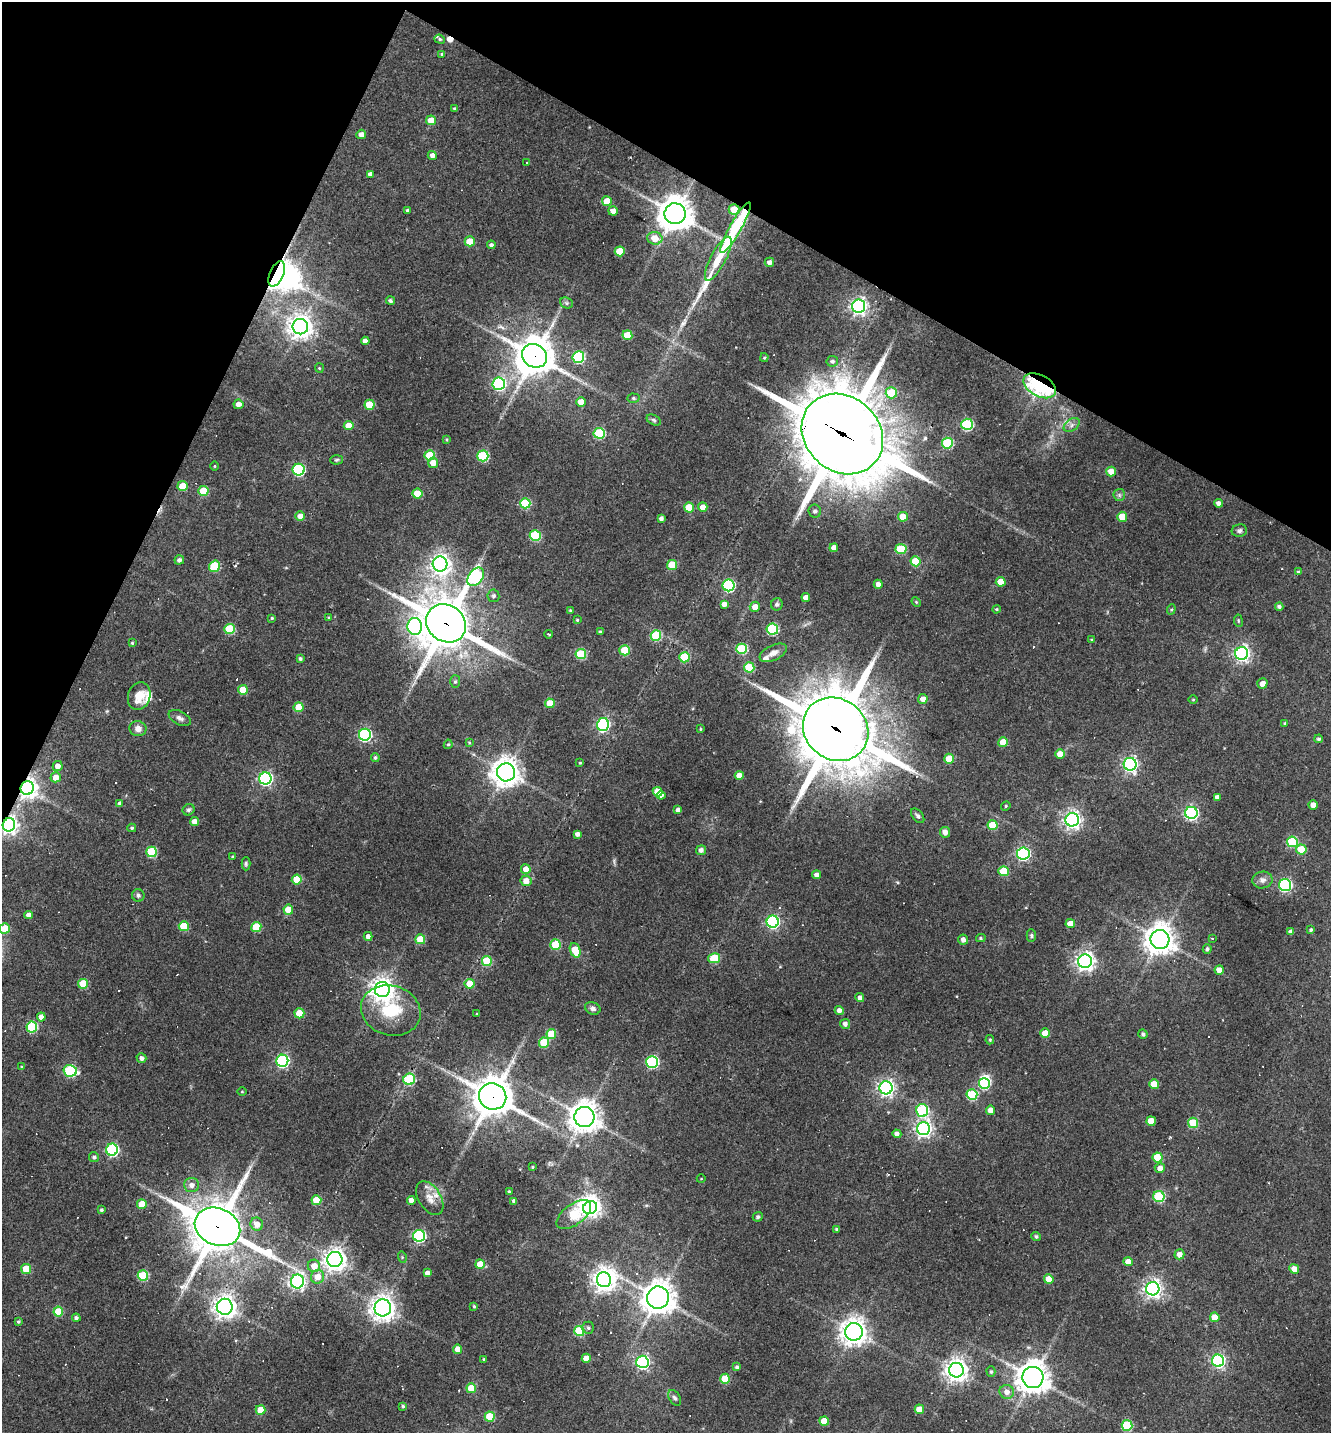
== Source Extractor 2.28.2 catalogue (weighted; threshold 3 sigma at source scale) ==
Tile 2 of 4 x 4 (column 2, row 1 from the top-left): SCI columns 1607-2935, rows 4293-5723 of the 5733 x 5723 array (HDU 1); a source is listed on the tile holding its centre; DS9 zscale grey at full resolution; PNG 1333 x 1435 px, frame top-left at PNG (2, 2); each listed source drawn as its Kron ellipse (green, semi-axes under 4 px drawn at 4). Shown black and unused: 22% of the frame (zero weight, under 3 of 4 exposures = <1% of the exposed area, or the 3 px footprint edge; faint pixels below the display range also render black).
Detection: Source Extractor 2.28.2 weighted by HDU 2 'WHT'; one run over the whole footprint, this tile lists its part. Background 0.0711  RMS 0.0055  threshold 0.0249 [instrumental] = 3 sigma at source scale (4.5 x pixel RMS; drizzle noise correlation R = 1.50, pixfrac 1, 0.05/0.05 arcsec/px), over >= 5 px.
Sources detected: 331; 1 too faint to see at this stretch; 6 inside a brighter object's white glare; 18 cosmic-ray / hot-pixel residue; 1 long thin detection or spike segment (spike, bleed or trail) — neither listed nor drawn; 4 inside a brighter listed object's ellipse — not listed separately; the other 301 listed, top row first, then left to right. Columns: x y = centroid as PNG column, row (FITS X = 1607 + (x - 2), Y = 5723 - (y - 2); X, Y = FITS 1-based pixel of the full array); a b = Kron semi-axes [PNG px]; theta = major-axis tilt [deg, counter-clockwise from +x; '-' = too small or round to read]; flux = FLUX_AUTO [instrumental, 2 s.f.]
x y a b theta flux
440 39 5 4 - 0.92
442 54 4 3 - 0.68
454 108 4 3 - 0.63
431 120 5 5 - 10
361 134 5 4 - 3.1
432 155 4 4 - 2.7
526 163 3 3 - 1.4
370 174 4 4 - 2.3
607 201 5 5 - 11
734 209 5 5 - 12
407 210 3 3 - 1.3
613 211 5 4 - 3.5
675 214 10 10 - 1000
735 228 29 6 60 62
655 238 8 6 -12 8.3
470 241 5 5 - 12
491 245 4 4 - 1.5
620 251 5 5 - 16
718 259 25 7 62 13
769 262 5 4 - 2.7
277 274 13 7 66 320
390 301 4 4 - 1.2
566 303 6 5 - 1
859 306 6 6 - 210
300 327 8 8 - 490
627 335 5 5 - 16
365 341 4 4 - 2.8
534 356 13 11 -31 1200
578 357 6 6 - 56
764 358 4 3 - 0.68
832 361 6 5 - 1.4
319 368 4 4 - 0.62
499 384 6 6 - 90
1040 386 17 10 -27 99
891 393 6 5 - 17
633 398 6 4 -2 0.8
581 402 5 4 - 5.4
238 404 5 5 - 3
369 405 5 5 - 19
654 420 7 5 -28 1.1
967 424 6 5 - 50
1072 425 9 6 37 1.9
349 426 5 4 - 7.5
599 433 5 5 - 40
842 434 44 37 -43 4400
447 439 4 3 - 0.63
947 443 5 5 - 39
430 455 5 5 - 23
483 456 5 5 - 43
337 460 6 4 3 0.83
433 463 5 5 - 5.3
215 466 4 3 - 0.46
299 470 6 6 - 64
1111 471 5 5 - 6.5
182 486 5 5 - 11
203 491 5 5 - 19
417 494 5 5 - 13
1119 495 6 5 - 1.3
525 503 5 5 - 27
1218 503 4 4 - 2.4
703 507 4 4 - 4.9
689 508 5 5 - 14
815 511 6 6 - 1.8
300 516 5 4 - 4.3
903 517 5 5 - 11
1122 517 5 5 - 12
661 518 4 4 - 1.6
1239 531 8 6 13 1.5
535 536 5 5 - 35
834 548 4 4 - 4
901 549 5 5 - 25
179 560 5 4 - 1.9
916 561 5 5 - 19
440 564 7 7 - 300
672 565 5 5 - 19
214 566 6 5 - 30
1298 572 4 4 - 0.99
476 577 10 7 53 79
1001 582 5 4 - 7.3
878 584 4 4 - 2.8
729 585 6 6 - 72
493 596 6 6 - 1.6
806 597 4 4 - 4
916 602 5 4 - 0.65
724 604 4 4 - 3
777 604 6 6 - 1.2
755 607 5 5 - 4.8
1279 607 4 4 - 1.4
996 609 4 3 - 0.75
1171 609 5 4 - 0.75
570 610 3 3 - 0.57
272 618 4 4 - 0.7
329 618 3 3 - 0.53
577 620 4 3 - 0.6
1238 621 6 3 -81 0.59
446 623 21 18 -36 2200
415 626 8 7 - 130
229 629 5 5 - 26
772 629 5 5 - 53
600 632 3 3 - 0.97
548 634 4 3 - 0.61
656 635 5 5 - 31
1092 640 4 4 - 0.76
132 643 4 4 - 0.68
742 649 5 5 - 40
625 650 5 5 - 21
773 653 14 7 26 3.5
1242 653 6 6 - 170
581 654 5 5 - 33
684 657 5 5 - 25
300 659 3 3 - 1
749 667 5 5 - 24
455 681 6 5 - 1.1
1262 683 5 5 - 3.5
243 690 5 5 - 9.7
139 696 14 11 73 8.8
923 699 5 5 - 4
1193 699 5 3 - 0.52
550 703 5 4 - 11
299 707 5 5 - 16
180 718 12 6 -27 2.3
1285 723 4 3 - 0.94
603 724 6 6 - 94
138 729 8 7 - 3.6
700 729 4 3 - 0.5
836 729 34 30 -38 3800
365 735 6 6 - 91
1319 739 4 4 - 1.1
469 742 4 3 - 0.58
1003 742 5 5 - 11
448 744 5 4 - 0.73
1060 754 5 4 - 6.3
375 757 4 4 - 1.1
949 759 5 5 - 10
580 763 4 3 - 0.63
1130 764 6 6 - 150
58 766 5 5 - 3.9
506 772 9 9 - 670
739 775 4 4 - 5
56 777 5 5 - 5.2
265 779 6 6 - 110
27 788 7 6 - 320
657 792 5 4 - 6.1
661 795 4 4 - 2.3
1217 797 4 4 - 2.1
120 803 4 4 - 1.8
1313 805 5 4 - 6
1006 806 5 4 - 0.7
189 810 6 5 - 1.2
678 810 4 4 - 2.8
1191 813 6 6 - 100
918 816 8 5 -51 1.4
1072 820 7 6 - 230
194 822 4 4 - 4.2
9 825 6 6 - 230
993 825 5 5 - 19
132 828 4 3 - 0.94
945 832 5 5 - 2.9
577 834 4 4 - 2.6
1292 842 5 5 - 35
1301 849 5 5 - 11
701 850 5 4 - 2.3
151 852 5 5 - 33
1023 854 6 6 - 110
232 857 3 3 - 0.53
246 864 7 4 90 0.92
526 869 5 4 - 4.7
1004 871 5 5 - 20
817 875 4 4 - 3.2
297 879 5 5 - 14
1262 880 10 8 9 2.8
526 881 5 5 - 4.8
1285 885 6 6 - 91
138 895 6 6 - 1.3
288 910 5 5 - 11
28 915 4 4 - 3.2
773 922 6 6 - 98
1070 924 4 4 - 6.6
184 926 5 5 - 18
256 927 5 5 - 22
5 928 5 5 - 13
1311 930 3 3 - 1
1291 932 4 4 - 3.2
1031 935 6 4 -89 0.98
368 936 4 4 - 2.9
981 938 4 4 - 0.84
420 939 5 5 - 19
1160 939 9 9 - 700
1212 939 3 3 - 1.9
963 940 5 5 - 2.7
555 944 5 5 - 25
1207 949 4 4 - 1.5
575 950 7 5 -68 13
714 958 6 5 - 27
487 961 5 5 - 24
1085 961 7 7 - 280
1219 970 5 4 - 4.8
83 984 5 5 - 21
470 984 5 5 - 8.7
382 990 7 7 - 490
860 998 4 4 - 2.3
593 1008 8 6 -22 1.8
391 1010 30 25 -17 26
839 1010 4 4 - 2.9
299 1013 5 5 - 16
477 1014 3 3 - 0.47
41 1017 4 4 - 4.3
845 1024 5 5 - 2.3
32 1027 5 5 - 39
1045 1033 5 5 - 8.2
551 1034 5 5 - 18
1143 1034 5 4 - 1.4
990 1040 4 3 - 0.76
544 1043 5 5 - 26
141 1058 5 4 - 2.2
282 1061 6 6 - 100
652 1062 6 6 - 77
22 1067 4 3 - 0.95
70 1071 6 6 - 61
409 1079 6 5 - 39
984 1084 5 5 - 38
1154 1084 5 4 - 10
886 1088 6 6 - 190
242 1092 5 3 - 0.49
972 1095 5 5 - 38
493 1096 14 13 - 1400
922 1110 6 6 - 61
990 1110 4 4 - 4.7
584 1117 10 10 - 710
1151 1121 5 4 - 8.1
1193 1123 5 5 - 23
923 1129 6 6 - 200
897 1134 4 4 - 2.6
112 1150 6 6 - 76
94 1157 5 4 - 1.4
1158 1157 5 5 - 18
532 1167 3 3 - 0.6
1160 1168 5 5 - 3.4
701 1179 4 3 - 0.38
192 1185 7 7 - 3.3
509 1192 3 3 - 0.69
1159 1196 5 5 - 46
430 1198 19 11 -58 6
316 1200 5 5 - 18
411 1200 4 4 - 4
514 1201 4 4 - 1.9
142 1204 5 5 - 13
590 1208 7 6 - 230
101 1210 4 3 - 1.1
574 1215 20 10 36 46
758 1217 5 4 - 1.2
257 1224 7 6 - 4.6
217 1227 23 18 -24 2500
837 1229 3 3 - 1.1
419 1236 6 6 - 77
1036 1236 4 4 - 1.2
1179 1254 5 5 - 3.8
402 1257 6 3 -73 0.65
335 1259 7 7 - 420
1128 1262 4 4 - 5.3
480 1264 5 4 - 8.7
314 1266 6 6 - 6.4
26 1269 5 5 - 14
1294 1269 5 4 - 5.7
427 1273 4 4 - 2.8
143 1276 5 5 - 37
318 1277 7 6 - 6.5
1049 1279 5 4 - 9.1
604 1280 7 7 - 420
297 1281 7 6 - 170
1153 1289 6 6 - 240
658 1298 11 11 - 730
474 1306 3 3 - 0.71
225 1307 8 8 - 390
383 1308 8 8 - 450
58 1312 5 5 - 17
1215 1317 5 4 - 7.6
76 1318 4 4 - 1.6
18 1322 4 3 - 0.86
588 1328 6 6 - 1.4
579 1331 5 5 - 31
854 1332 9 8 - 530
458 1349 4 4 - 5.6
586 1358 4 4 - 7.7
484 1359 4 3 - 0.75
1218 1361 6 6 - 110
642 1362 6 6 - 130
737 1367 4 3 - 1.4
956 1370 7 7 - 440
991 1372 5 4 - 0.93
1033 1377 10 10 - 790
725 1379 5 5 - 20
471 1388 5 5 - 14
1007 1392 7 7 - 3.6
675 1398 8 5 -56 1.4
403 1406 4 3 - 0.94
919 1409 5 4 - 9.8
260 1410 5 4 - 12
490 1417 5 5 - 20
824 1421 5 4 - 9.4
1127 1425 5 5 - 36
Overlapping masked pixels (flux is a lower limit): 12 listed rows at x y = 734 209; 735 228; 277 274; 534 356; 1040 386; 842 434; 446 623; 836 729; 27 788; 9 825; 493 1096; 217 1227
Isophote crosses this tile's border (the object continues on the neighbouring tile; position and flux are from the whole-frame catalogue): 1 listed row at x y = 5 928